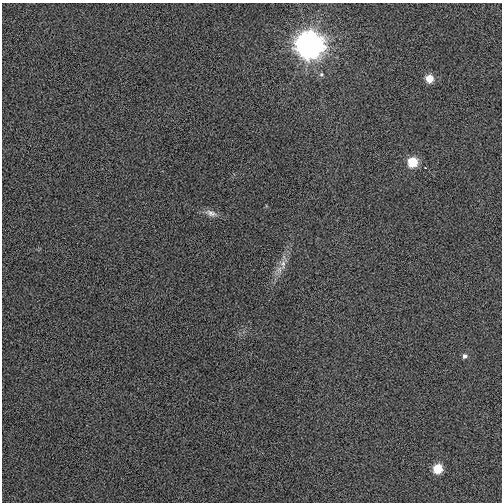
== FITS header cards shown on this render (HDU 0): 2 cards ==
NAXIS1  =                  500
NAXIS2  =                  500

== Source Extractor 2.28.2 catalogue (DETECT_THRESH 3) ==
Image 500 x 500 px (HDU 0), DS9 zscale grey, 1 PNG px = 1 image px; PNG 504 x 504 px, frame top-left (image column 1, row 500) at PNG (2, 3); no overlay
Background 0.00755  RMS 0.03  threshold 0.0907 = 3 sigma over >= 5 px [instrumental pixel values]
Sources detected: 9; all 9 listed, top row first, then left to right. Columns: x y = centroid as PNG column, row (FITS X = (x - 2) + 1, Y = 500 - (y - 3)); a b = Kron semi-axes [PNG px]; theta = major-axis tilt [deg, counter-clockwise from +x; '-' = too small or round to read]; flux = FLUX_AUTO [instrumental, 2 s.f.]
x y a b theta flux
309 45 9 9 - 3800
321 74 6 5 - 3.9
429 79 5 5 - 42
413 162 6 6 - 85
425 168 3 3 - 3.6
211 213 17 7 -20 13
283 264 14 7 85 15
465 356 5 4 - 9.2
438 469 6 6 - 79